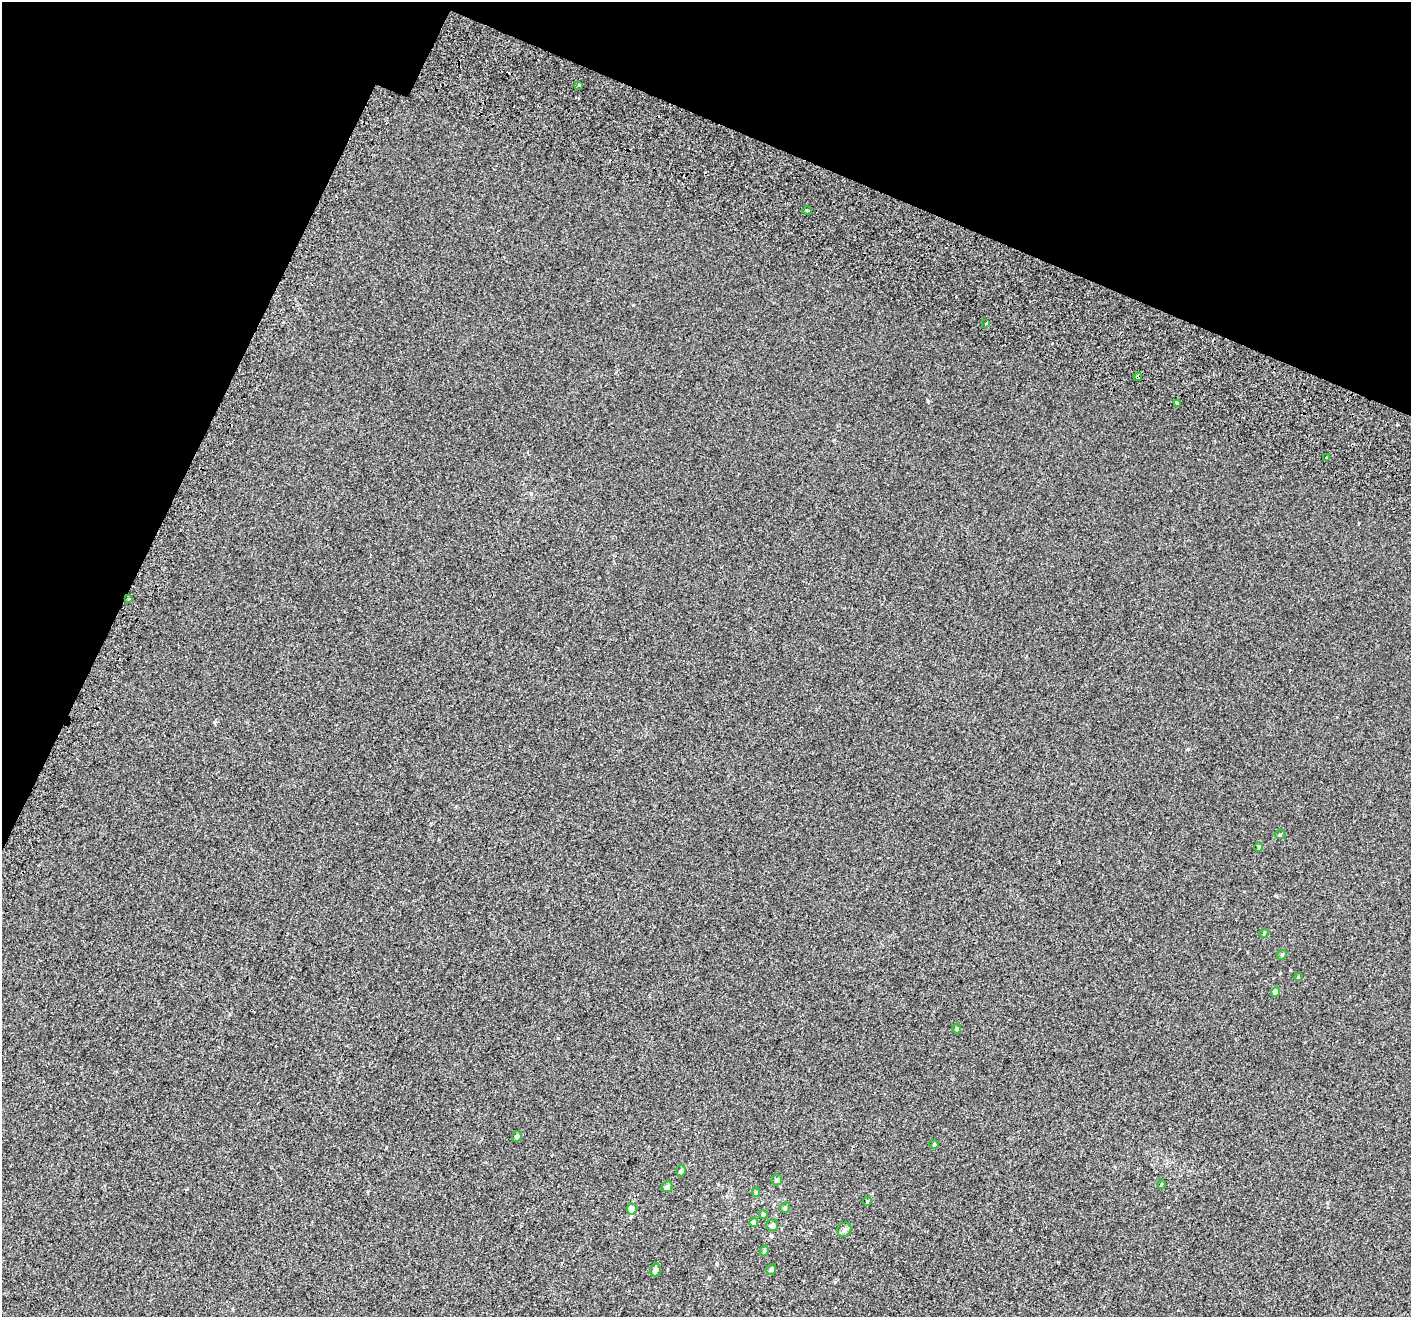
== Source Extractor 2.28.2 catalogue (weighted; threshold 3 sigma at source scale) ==
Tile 2 of 4 x 4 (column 2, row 1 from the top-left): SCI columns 1488-2896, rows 4330-5644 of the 5785 x 5965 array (HDU 1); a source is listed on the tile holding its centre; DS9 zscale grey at full resolution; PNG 1413 x 1319 px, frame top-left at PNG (2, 2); each listed source drawn as its Kron ellipse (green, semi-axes under 4 px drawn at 4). Shown black and unused: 21% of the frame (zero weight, under 2 of 3 exposures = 6% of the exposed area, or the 3 px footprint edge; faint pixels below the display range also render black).
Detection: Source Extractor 2.28.2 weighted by HDU 2 'WHT'; one run over the whole footprint, this tile lists its part. Background 0.00147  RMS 0.0064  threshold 0.0287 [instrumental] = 3 sigma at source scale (4.5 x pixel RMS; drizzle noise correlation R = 1.50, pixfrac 1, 0.0396/0.0396 arcsec/px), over >= 5 px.
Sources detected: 31; all 31 listed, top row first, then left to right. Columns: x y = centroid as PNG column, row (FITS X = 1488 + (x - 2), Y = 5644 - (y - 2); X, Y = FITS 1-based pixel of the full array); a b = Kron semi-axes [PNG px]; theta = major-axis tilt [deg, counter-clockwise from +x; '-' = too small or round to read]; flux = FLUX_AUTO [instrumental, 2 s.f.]
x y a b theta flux
579 85 3 3 - 0.65
807 211 4 3 - 0.6
986 323 3 2 - 1.2
1138 377 4 3 - 2.1
1177 403 3 3 - 3.9
1326 458 3 3 - 2.5
128 599 3 2 - 1.2
1280 834 5 3 - 0.58
1259 847 5 3 - 0.59
1264 933 5 4 - 0.75
1282 955 5 4 - 0.71
1298 977 4 4 - 0.47
1276 992 5 4 - 3.4
957 1028 5 4 - 0.8
517 1136 5 4 - 1.2
934 1144 4 4 - 0.58
681 1171 6 4 73 1.4
777 1180 5 5 - 1.2
1161 1184 5 3 - 0.5
667 1187 5 5 - 1.8
756 1192 5 4 - 0.72
867 1201 4 3 - 0.61
785 1208 5 5 - 0.97
632 1209 5 5 - 7.5
763 1215 4 4 - 1.6
754 1222 4 4 - 2
772 1225 6 5 - 2.1
844 1230 7 6 - 1.7
764 1250 5 4 - 0.69
771 1269 5 4 - 1.5
655 1270 6 5 - 1.7
Overlapping masked pixels (flux is a lower limit): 2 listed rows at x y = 1138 377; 128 599
Unlisted compact peaks at least as high as the median listed source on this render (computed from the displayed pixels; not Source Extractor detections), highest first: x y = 1188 749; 928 401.